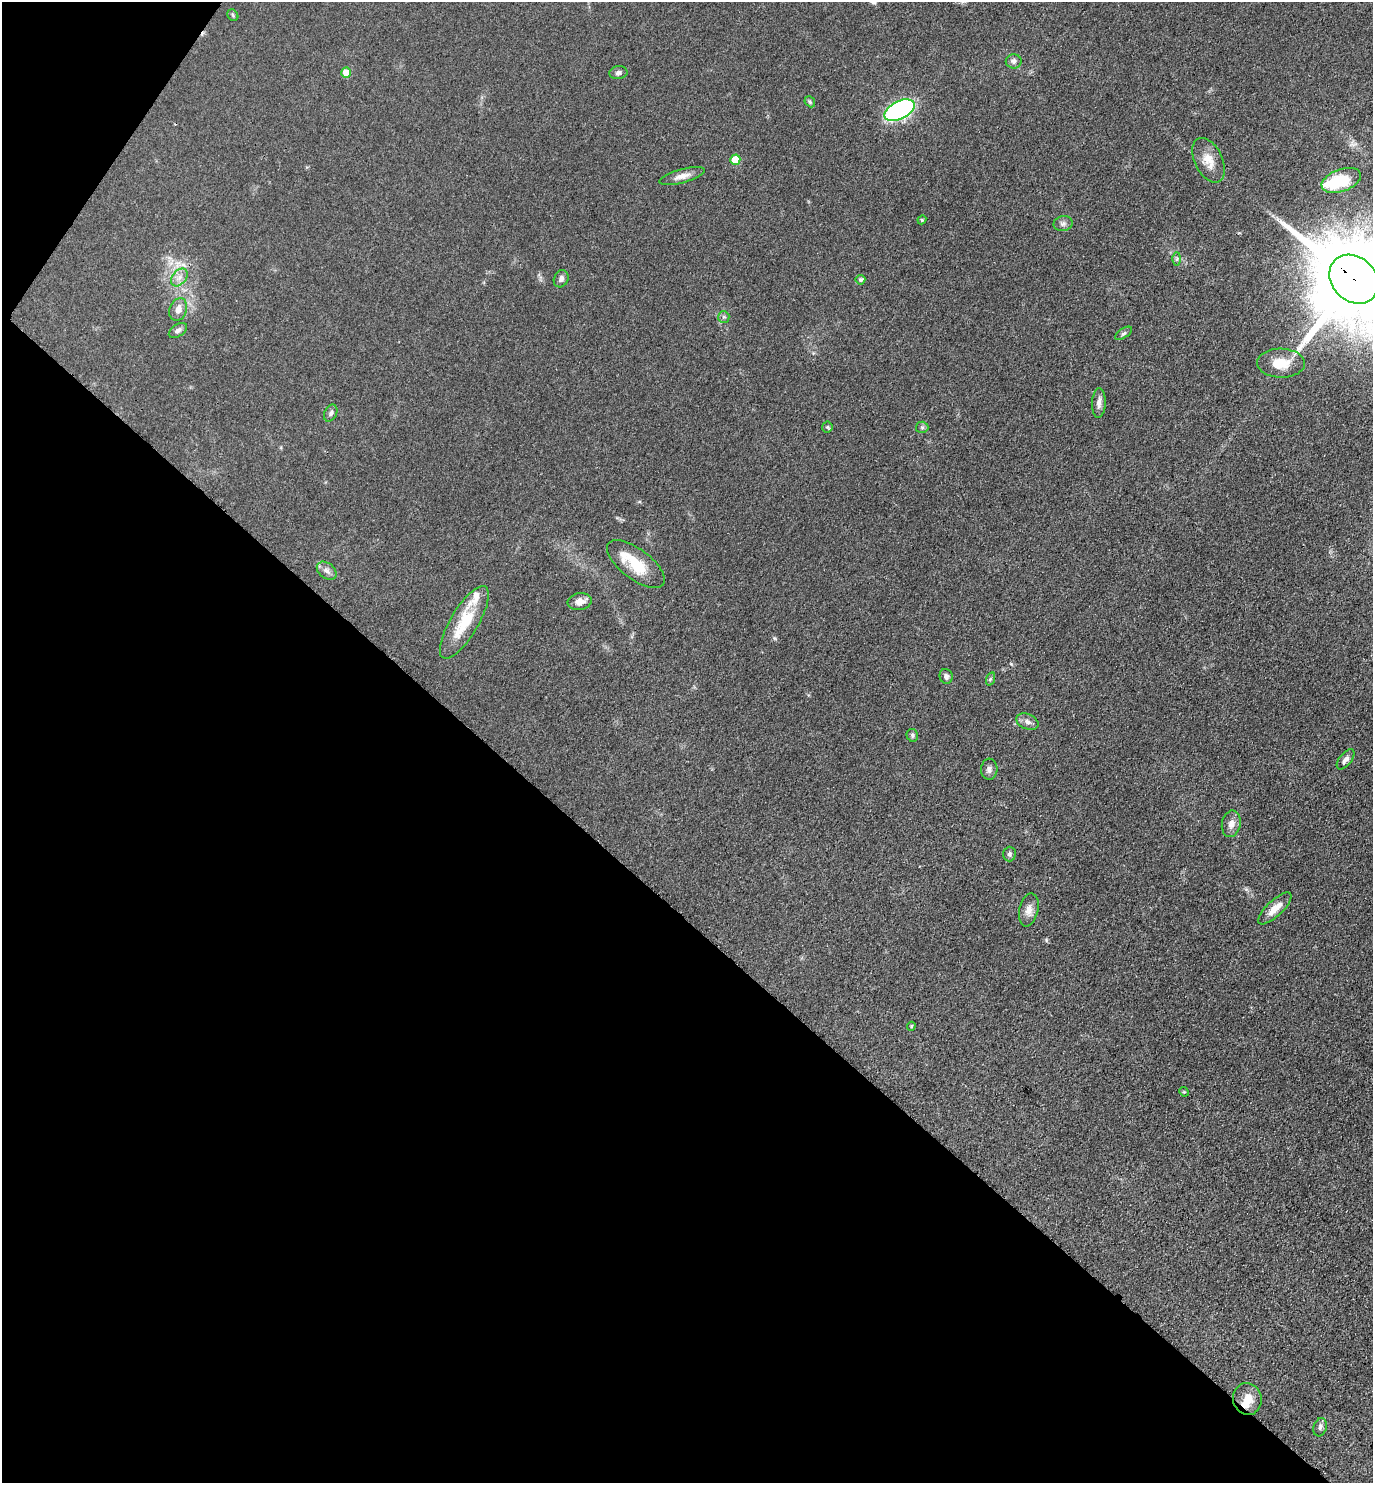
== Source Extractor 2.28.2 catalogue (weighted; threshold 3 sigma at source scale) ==
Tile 9 of 4 x 4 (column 1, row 3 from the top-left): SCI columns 304-1674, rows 1492-2972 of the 5948 x 5943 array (HDU 1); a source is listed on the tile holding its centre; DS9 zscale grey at full resolution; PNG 1375 x 1485 px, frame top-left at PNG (2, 2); each listed source drawn as its Kron ellipse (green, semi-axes under 4 px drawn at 4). Shown black and unused: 40% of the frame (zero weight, under 3 of 4 exposures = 1% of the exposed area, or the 3 px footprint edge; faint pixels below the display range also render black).
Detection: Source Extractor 2.28.2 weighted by HDU 2 'WHT'; one run over the whole footprint, this tile lists its part. Background 0.0754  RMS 0.0071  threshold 0.0319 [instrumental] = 3 sigma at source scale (4.5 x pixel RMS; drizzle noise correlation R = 1.50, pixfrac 1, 0.05/0.05 arcsec/px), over >= 5 px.
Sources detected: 49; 1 inside a brighter object's white glare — neither listed nor drawn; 4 inside a brighter listed object's ellipse — not listed separately; the other 44 listed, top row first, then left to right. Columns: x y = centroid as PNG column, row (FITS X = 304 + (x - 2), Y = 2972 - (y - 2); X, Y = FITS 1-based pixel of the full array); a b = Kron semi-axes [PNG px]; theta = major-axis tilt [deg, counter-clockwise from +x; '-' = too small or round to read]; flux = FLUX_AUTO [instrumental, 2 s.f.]
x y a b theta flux
233 15 6 5 - 1.1
1014 61 8 7 - 2.8
346 73 5 5 - 12
618 73 9 6 9 2.2
810 102 6 4 -48 1.1
900 110 16 9 28 150
735 160 5 5 - 18
1209 160 24 13 -64 11
682 176 23 7 15 5.7
1341 180 20 11 20 26
922 220 4 4 - 0.87
1063 224 9 7 11 2.5
1177 259 6 4 89 1.2
179 277 10 7 49 4
561 279 9 7 64 2.6
1354 279 27 22 -44 15000
860 280 5 4 - 1.8
178 309 12 8 70 5.3
724 317 6 5 - 1.5
178 330 10 6 34 2.5
1123 333 9 4 35 1.7
1281 363 24 14 -1 15
1099 403 15 6 87 4
331 413 9 6 65 2
827 427 5 5 - 1.1
922 427 6 5 - 1.4
636 564 34 15 -37 22
327 571 11 7 -38 3.3
580 602 12 8 8 5
464 622 41 14 59 27
946 676 7 6 - 2.1
990 679 7 4 71 1.1
1027 722 12 7 -22 3.3
912 735 6 5 - 1.4
1346 759 12 6 50 3
989 769 10 8 87 2.8
1231 824 13 9 79 5.3
1009 854 7 6 - 1.8
1275 908 21 8 43 8.5
1029 910 17 9 77 5.7
911 1026 4 3 - 0.87
1184 1092 5 4 - 0.69
1247 1399 16 14 -73 10
1320 1427 9 6 72 2.2
Overlapping masked pixels (flux is a lower limit): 1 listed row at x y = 1354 279
Isophote crosses this tile's border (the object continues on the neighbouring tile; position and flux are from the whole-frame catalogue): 1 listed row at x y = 1354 279